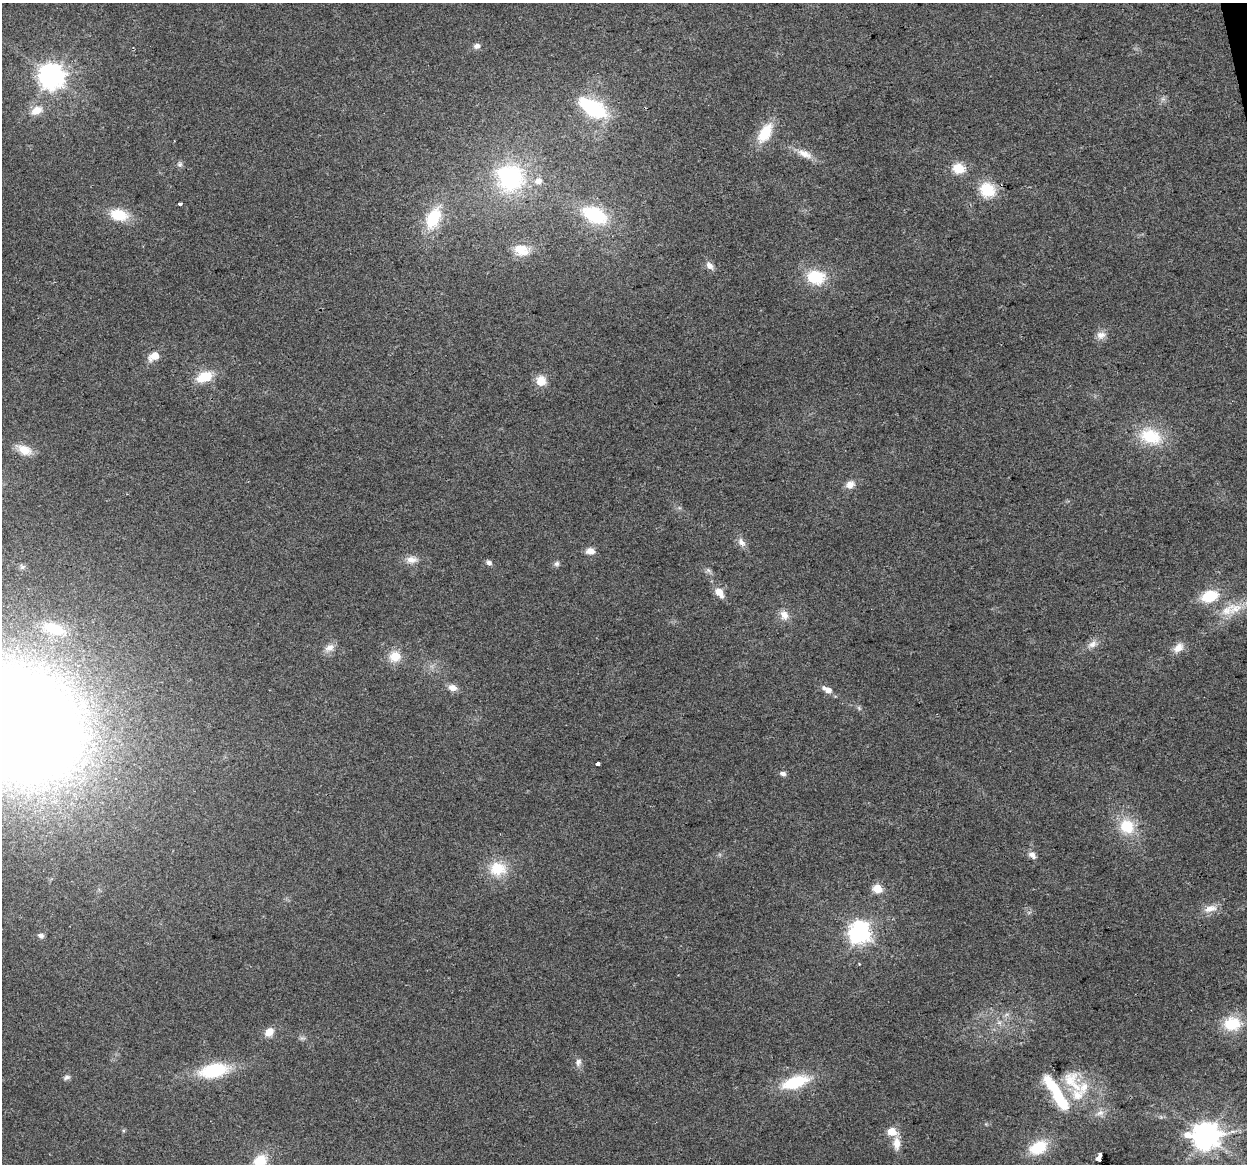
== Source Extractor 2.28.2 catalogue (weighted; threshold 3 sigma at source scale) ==
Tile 10 of 4 x 4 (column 2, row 3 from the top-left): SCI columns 1246-2490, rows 1243-2404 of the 4980 x 4762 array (HDU 1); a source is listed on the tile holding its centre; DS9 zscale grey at full resolution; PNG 1249 x 1166 px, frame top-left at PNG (2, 3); no overlay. Shown black and unused: <1% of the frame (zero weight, under 2 of 3 exposures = <1% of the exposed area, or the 3 px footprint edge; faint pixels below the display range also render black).
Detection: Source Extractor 2.28.2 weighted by HDU 2 'WHT'; one run over the whole footprint, this tile lists its part. Background 0.0471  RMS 0.0068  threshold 0.0305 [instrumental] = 3 sigma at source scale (4.5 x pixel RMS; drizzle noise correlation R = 1.50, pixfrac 1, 0.0396/0.0396 arcsec/px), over >= 5 px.
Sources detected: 74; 2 too faint to see at this stretch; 1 inside a brighter object's white glare — not listed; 3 inside a brighter listed object's ellipse — not listed separately; the other 68 listed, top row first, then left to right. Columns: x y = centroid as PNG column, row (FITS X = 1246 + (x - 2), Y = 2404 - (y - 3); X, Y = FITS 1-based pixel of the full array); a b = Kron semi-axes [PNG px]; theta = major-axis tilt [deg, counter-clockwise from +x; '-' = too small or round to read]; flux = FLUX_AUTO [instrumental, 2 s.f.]
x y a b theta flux
477 46 8 6 11 3
51 76 8 8 - 740
592 107 38 17 -31 50
36 110 14 10 28 9.2
765 133 21 12 59 22
805 154 22 9 -24 8.1
180 164 8 7 - 1.9
958 168 6 5 - 53
510 178 30 27 56 77
538 181 9 8 - 5.1
987 190 19 16 -37 22
180 204 3 3 - 6.3
119 215 19 12 -13 20
594 215 26 16 -26 43
433 218 27 15 67 28
521 250 21 15 -17 11
710 266 12 7 -51 3.7
816 277 18 13 -11 27
1101 335 13 10 9 5
154 356 7 5 28 15
204 377 18 11 21 17
541 381 11 11 - 9.2
1151 436 31 21 -21 30
24 450 20 11 -26 10
850 485 12 9 34 5.4
741 542 12 8 -55 4
590 551 10 7 4 5.1
411 560 16 9 -2 6
489 563 8 6 -38 2.2
557 564 8 7 - 2
22 567 8 7 - 1.8
719 592 8 5 -55 11
1209 596 18 12 18 22
1236 608 26 14 30 16
784 615 13 11 -64 5.9
53 628 25 12 -20 22
1092 644 14 8 33 4.7
329 648 15 9 34 4.8
1178 648 13 8 39 6.8
395 656 13 12 - 11
452 688 12 8 -17 4.7
827 690 11 6 -31 6.6
22 725 89 73 -38 1800
597 764 3 3 - 31
783 774 8 6 -19 2.3
1127 826 20 17 -49 21
1032 855 9 6 -46 3.7
498 869 23 18 -2 20
877 889 5 5 - 29
1210 909 18 9 15 7.2
859 932 8 7 - 490
41 936 7 6 - 2.4
1232 1024 20 16 7 24
269 1032 12 9 41 6.7
578 1062 11 8 77 3.2
214 1070 34 16 11 38
67 1077 9 6 17 1.9
1072 1081 40 22 -58 26
795 1082 27 11 18 36
1056 1093 50 11 -58 36
1100 1113 13 7 25 4.2
891 1131 6 5 - 23
1205 1136 10 8 0 890
896 1143 17 9 -89 7.5
1038 1147 20 13 27 25
1100 1154 4 3 - 6.6
1099 1159 4 4 - 8.7
260 1161 16 12 42 15
Isophote crosses this tile's border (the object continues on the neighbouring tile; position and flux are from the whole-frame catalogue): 2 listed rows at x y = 22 725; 260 1161